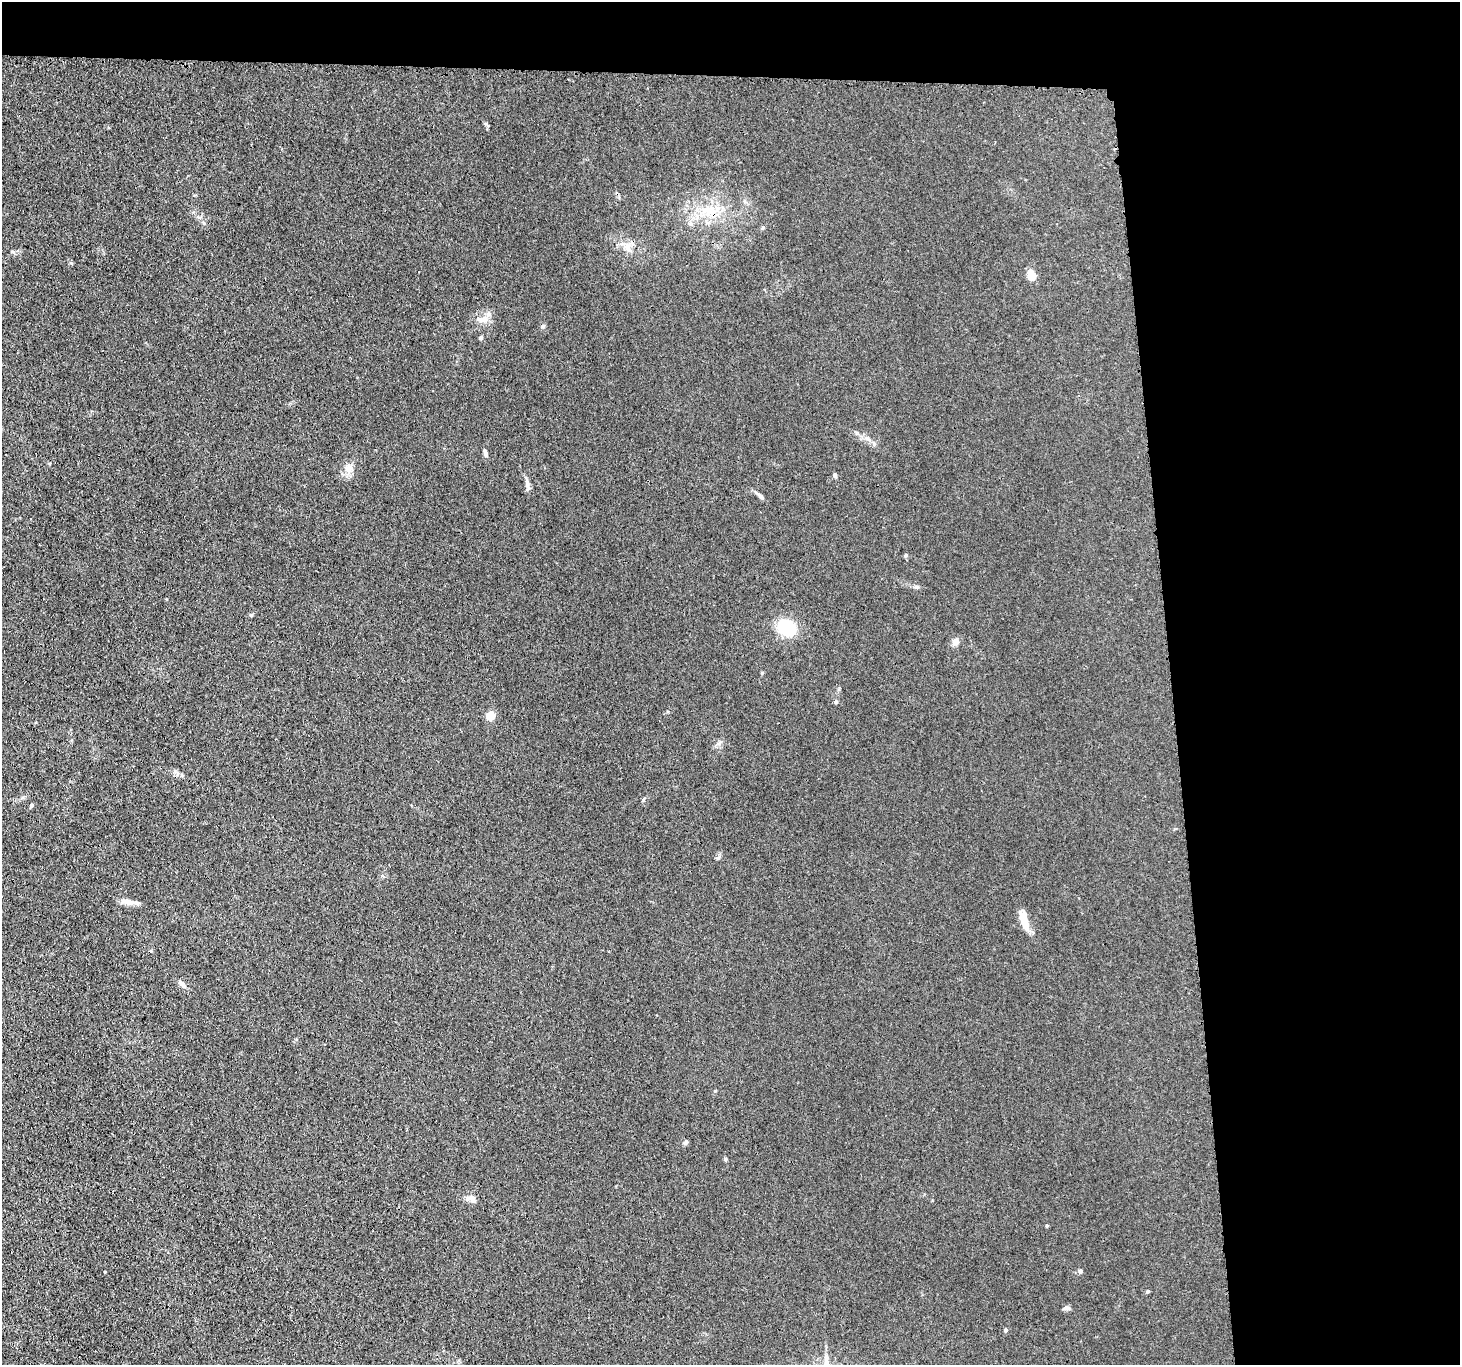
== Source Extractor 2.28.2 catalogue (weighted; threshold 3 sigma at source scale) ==
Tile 3 of 3 x 3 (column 3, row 1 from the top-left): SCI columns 2938-4395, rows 2865-4227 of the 4416 x 4389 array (HDU 1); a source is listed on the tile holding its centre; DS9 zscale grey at full resolution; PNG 1462 x 1367 px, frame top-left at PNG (2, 2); no overlay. Shown black and unused: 24% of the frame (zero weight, under 3 of 4 exposures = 3% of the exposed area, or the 3 px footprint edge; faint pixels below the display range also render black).
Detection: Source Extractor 2.28.2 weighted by HDU 2 'WHT'; one run over the whole footprint, this tile lists its part. Background 0.0279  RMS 0.0041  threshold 0.0186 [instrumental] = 3 sigma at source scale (4.5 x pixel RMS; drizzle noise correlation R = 1.50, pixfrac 1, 0.05/0.05 arcsec/px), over >= 5 px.
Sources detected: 34; all 34 listed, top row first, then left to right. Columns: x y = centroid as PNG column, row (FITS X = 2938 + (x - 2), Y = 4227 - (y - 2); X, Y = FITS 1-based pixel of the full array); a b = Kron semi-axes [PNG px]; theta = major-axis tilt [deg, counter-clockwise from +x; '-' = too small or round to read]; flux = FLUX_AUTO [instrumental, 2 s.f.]
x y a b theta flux
486 124 6 4 -2 0.5
709 211 19 13 -33 8
691 223 7 6 - 1.1
627 247 15 7 -54 2.8
13 252 6 5 - 0.67
1031 275 14 9 -80 3.3
484 319 15 9 17 3.2
543 326 5 5 - 0.68
481 338 5 4 - 0.61
485 453 10 5 -74 1.1
349 468 12 11 - 3.2
835 475 5 4 - 0.89
527 483 13 5 -78 1.6
760 496 11 5 -44 1.1
905 555 6 4 88 0.5
916 587 7 5 -19 0.75
251 615 5 4 - 0.52
786 628 16 13 -27 18
956 641 6 6 - 3.2
836 702 5 5 - 0.66
491 715 5 5 - 16
31 805 4 4 - 0.77
718 858 6 4 44 0.6
128 902 21 7 -9 2.9
1024 921 24 8 -73 6.1
182 984 11 5 -39 1.5
686 1142 6 4 57 1.1
725 1159 4 4 - 0.58
472 1199 14 8 -27 2.2
1047 1226 4 3 - 0.48
1080 1271 6 5 - 0.8
1148 1291 5 4 - 0.51
1066 1308 9 5 16 0.92
1006 1330 4 3 - 1.2
Unlisted compact peaks at least as high as the median listed source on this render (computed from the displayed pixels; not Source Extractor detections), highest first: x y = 71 263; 105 1272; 643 800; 762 673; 715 1091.